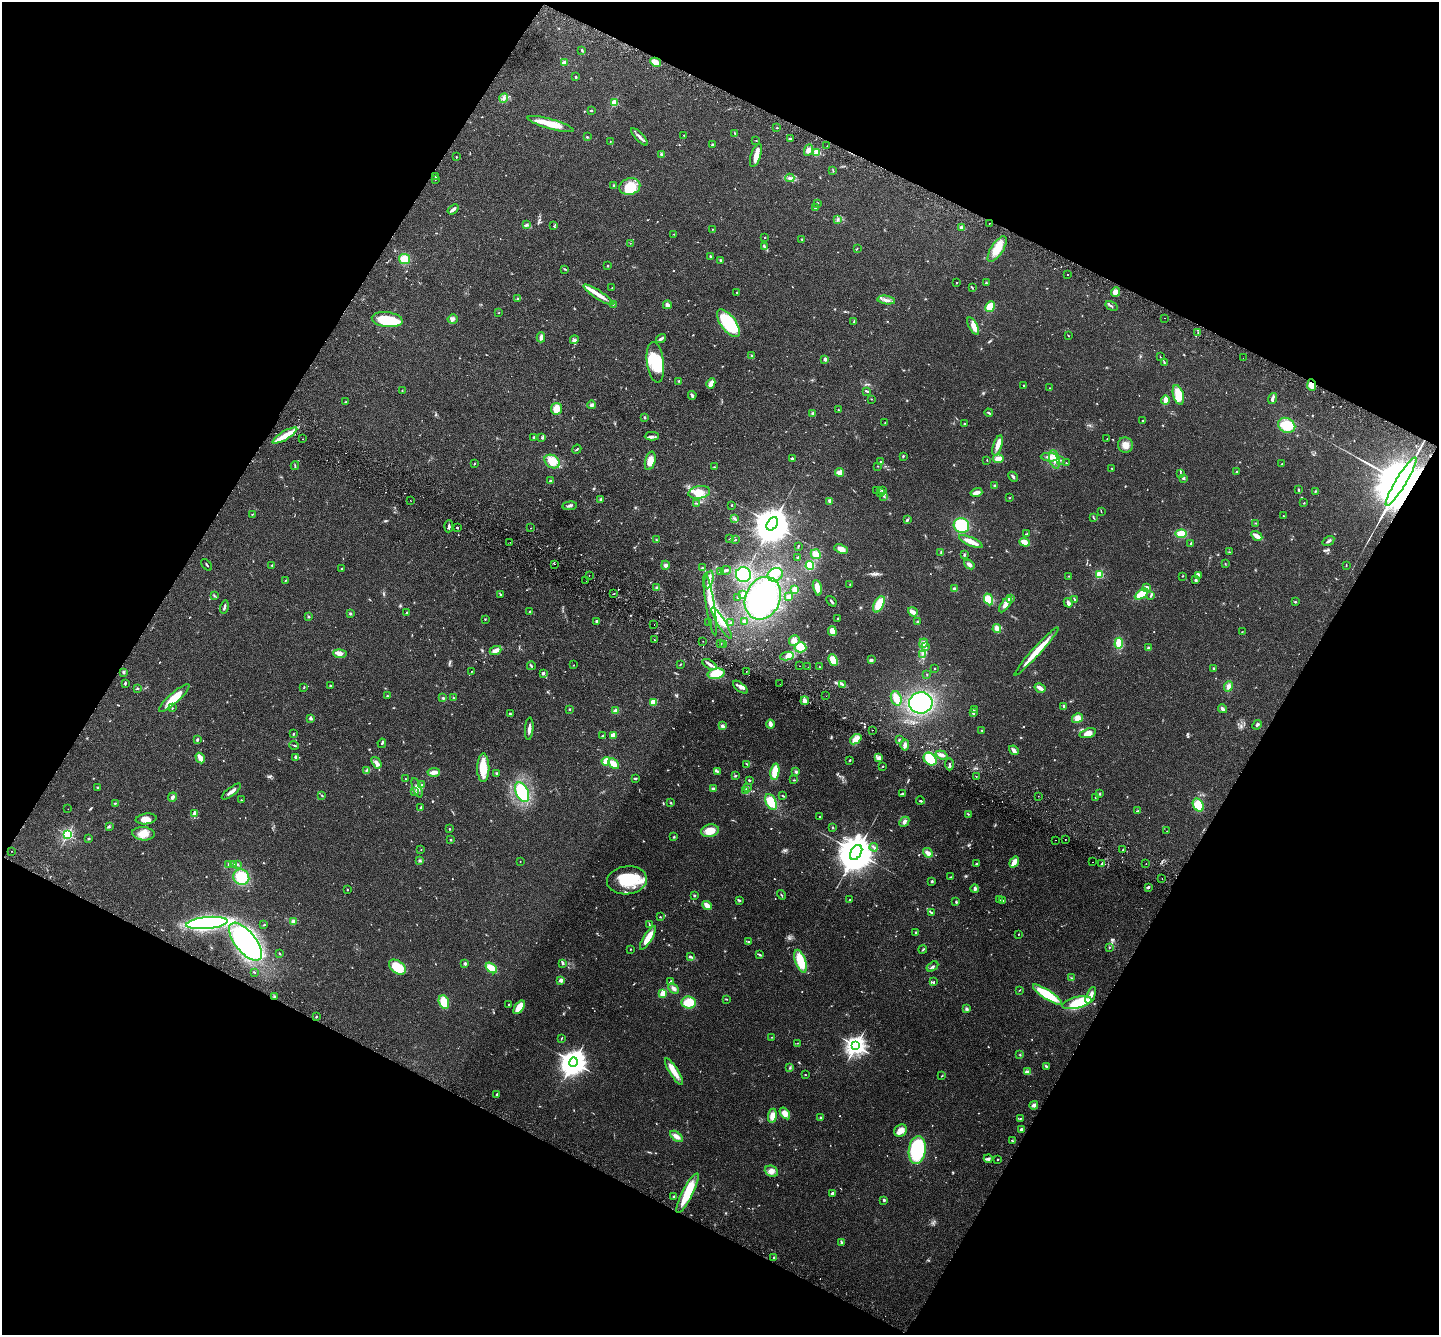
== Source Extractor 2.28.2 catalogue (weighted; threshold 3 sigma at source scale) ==
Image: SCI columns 33-5780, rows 200-5528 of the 5815 x 5864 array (HDU 1 of 3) = the unmasked area's bounding box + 8 px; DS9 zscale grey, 4 x 4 block average (1 PNG px = mean of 4 x 4 image px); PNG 1441 x 1337 px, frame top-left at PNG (2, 2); each listed source drawn as its Kron ellipse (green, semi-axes under 4 px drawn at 4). Shown black and unused: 46% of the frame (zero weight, under 2 of 3 exposures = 3% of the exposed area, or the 3 px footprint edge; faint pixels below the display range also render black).
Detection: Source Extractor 2.28.2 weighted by HDU 2 'WHT'. Background 0.114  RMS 0.0095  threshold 0.0427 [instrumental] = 3 sigma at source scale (4.5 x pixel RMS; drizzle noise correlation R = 1.50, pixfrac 1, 0.05/0.05 arcsec/px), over >= 5 px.
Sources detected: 855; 9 too faint to see at this stretch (4 x 4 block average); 10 inside a brighter object's white glare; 7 cosmic-ray / hot-pixel residue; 4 long thin detections or spike segments (spike, bleed or trail) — neither listed nor drawn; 14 coinciding with a brighter row at this scale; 52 inside a brighter listed object's ellipse — not listed separately; of the other 759, all 500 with FLUX_AUTO >= 2.59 (the completeness limit of this list) listed and drawn (259 fainter detections not listed), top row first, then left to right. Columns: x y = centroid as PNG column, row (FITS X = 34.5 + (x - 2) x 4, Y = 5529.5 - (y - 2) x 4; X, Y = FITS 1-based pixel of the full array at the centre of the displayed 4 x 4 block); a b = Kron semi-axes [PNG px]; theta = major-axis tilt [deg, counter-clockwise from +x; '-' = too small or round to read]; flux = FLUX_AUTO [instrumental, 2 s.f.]
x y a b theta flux
582 50 3 2 - 5.5
656 62 5 3 - 74
564 63 2 2 - 140
576 77 2 2 - 5.4
504 98 5 3 - 13
614 103 2 2 - 270
591 110 2 2 - 7.8
551 124 24 5 -16 110
777 128 3 2 - 3
735 134 3 2 - 4.4
684 135 2 2 - 3.2
587 137 3 2 - 5
639 137 11 3 -47 19
790 139 3 2 - 4.9
610 141 2 2 - 2.7
756 141 2 2 - 2.6
712 145 3 2 - 7.7
827 146 2 2 - 6.3
808 150 6 3 67 24
816 152 2 2 - 110
661 154 3 3 - 9.6
756 155 12 5 72 43
456 157 2 2 - 8.7
833 170 4 2 - 2.9
436 177 2 2 - 3.6
790 178 4 2 - 9.9
435 179 2 2 - 3.6
614 185 3 2 - 3.9
630 186 10 8 14 180
817 203 3 2 - 3.7
815 207 3 2 - 9.5
453 209 6 2 37 19
838 219 2 2 - 2.7
989 223 2 2 - 5.5
526 224 3 2 - 7.3
554 226 2 2 - 2.9
962 227 4 3 - 9.5
712 229 2 2 - 2.6
674 234 2 2 - 3.6
765 237 2 2 - 6.1
802 239 2 2 - 3.3
630 243 2 2 - 2.6
764 246 4 2 - 7.7
857 248 2 2 - 2.8
997 249 15 6 57 89
711 257 3 2 - 13
405 259 5 5 - 95
721 260 2 2 - 9.6
607 265 2 2 - 2.7
565 269 3 2 - 4.4
1067 274 2 2 - 3.2
957 282 2 2 - 4.5
986 283 3 2 - 4.8
612 288 2 2 - 2.9
972 288 3 2 - 4.4
737 292 2 2 - 3.3
1116 292 5 4 - 41
598 295 17 4 -33 57
518 299 4 2 - 3.9
886 300 9 2 -9 19
613 304 2 2 - 3.3
667 305 4 3 - 20
1111 306 6 2 -33 7.6
990 307 5 4 - 79
498 313 3 2 - 2.7
1165 318 2 2 - 2.9
453 319 5 4 - 13
387 320 15 7 -7 230
854 322 3 2 - 4.8
728 323 16 7 -53 440
973 326 9 4 -62 44
1198 332 2 2 - 3.5
1068 335 3 2 - 2.7
541 337 5 3 - 19
661 339 5 2 - 18
574 340 4 2 - 5.6
752 356 3 2 - 4.3
1160 357 2 2 - 3.6
1243 358 2 2 - 3
825 359 3 2 - 15
655 362 20 8 -82 200
1164 362 3 2 - 5.5
679 381 2 2 - 3.5
711 383 5 2 - 50
1312 385 6 4 -85 43
1024 386 3 2 - 4
1050 388 2 2 - 3.4
402 391 2 2 - 3
867 391 3 2 - 7.9
692 395 4 2 - 15
1178 395 10 5 -74 120
1272 398 6 3 68 13
871 399 2 2 - 3.3
1165 400 4 3 - 40
346 402 2 2 - 3.6
591 405 4 3 - 12
556 409 6 5 - 64
839 410 2 2 - 3.7
989 413 4 2 - 6.4
813 414 3 3 - 11
644 417 3 2 - 4.8
1143 420 2 2 - 2.7
885 422 2 2 - 2.6
964 424 2 2 - 8
1287 425 9 7 -29 170
285 435 14 4 31 85
652 436 7 2 2 11
534 437 3 2 - 5
542 438 2 2 - 2.7
303 439 2 2 - 3.4
1107 439 3 2 - 3
998 445 10 3 71 50
1125 445 8 7 - 41
577 449 5 2 - 4.9
903 456 3 2 - 4.8
1049 457 8 3 -6 31
792 459 3 2 - 9.2
998 459 5 4 - 43
1055 459 9 5 -75 43
987 460 3 2 - 2.7
1060 460 3 2 - 3.6
650 461 9 5 75 61
880 461 2 2 - 8.7
552 462 8 6 -33 110
475 463 2 2 - 3.6
1066 463 2 2 - 6.4
1282 464 2 2 - 4
295 466 4 2 - 5.8
878 466 2 2 - 2.6
714 467 3 2 - 3.1
1112 469 3 2 - 3.7
839 472 4 3 - 50
1236 472 3 2 - 4.8
1180 474 4 2 - 4.6
1013 477 5 2 - 9.9
1183 478 3 2 - 7
550 481 4 2 - 9.3
1401 482 28 5 59 110000
994 485 2 2 - 21
882 490 4 2 - 9.4
1299 490 3 2 - 6.4
877 491 3 2 - 4.3
1315 491 3 2 - 4.7
699 492 11 6 10 83
880 492 3 2 - 6.2
976 492 6 3 15 37
884 496 2 2 - 3.4
1010 498 2 2 - 3.4
601 499 3 3 - 7.6
410 500 2 2 - 5.6
830 501 4 2 - 17
696 503 3 2 - 3.8
1304 503 2 2 - 3.1
732 505 3 2 - 3.2
570 506 7 2 6 11
1101 511 3 2 - 2.8
252 514 2 2 - 3.1
1284 516 2 2 - 4
1093 517 4 2 - 4.7
734 518 3 2 - 4.4
907 520 3 3 - 7.2
1255 523 2 2 - 3.5
772 524 7 5 55 20000
961 525 8 7 - 200
449 526 6 2 84 8.9
457 527 2 2 - 5.7
531 528 2 2 - 30
1027 534 3 2 - 9
1181 534 5 4 - 89
1257 536 6 2 -31 53
730 539 4 2 - 4.6
656 540 2 2 - 3.5
735 540 3 2 - 4.1
1328 541 6 2 33 12
510 542 2 2 - 4.1
971 542 13 3 -24 63
1025 542 5 3 - 53
1191 543 2 2 - 10
798 546 3 2 - 3.8
841 549 7 4 -20 37
1229 552 2 2 - 2.7
941 553 3 2 - 4
816 554 5 4 - 39
964 555 3 2 - 6.5
798 557 2 2 - 4.3
555 564 2 2 - 5.1
969 564 5 3 - 17
1225 564 2 2 - 2.8
207 565 7 2 -48 5.1
272 565 3 2 - 3.4
665 565 4 4 - 14
810 565 4 4 - 100
1346 565 3 2 - 4.3
342 568 2 2 - 3.3
702 568 3 2 - 4.9
726 570 5 2 - 18
720 572 4 2 - 6.7
589 575 2 2 - 4.5
743 575 7 7 - 280
775 575 8 6 24 43
1099 575 2 2 - 420
1198 575 4 3 - 9.7
1069 576 2 2 - 2.9
1182 576 2 2 - 3.4
709 579 9 4 75 29
1195 579 2 2 - 5.3
285 581 3 2 - 5.8
586 581 2 2 - 4.3
850 584 2 2 - 3.3
1147 587 3 2 - 16
657 588 4 3 - 11
817 588 8 4 -75 49
795 589 3 3 - 51
954 589 3 2 - 16
614 594 3 2 - 3.2
1142 594 7 4 32 120
500 595 2 2 - 5.9
743 595 3 2 - 33
214 596 3 2 - 4.5
1151 596 3 2 - 6.7
737 597 2 2 - 2.6
789 597 2 2 - 29
763 598 22 17 66 660
1010 598 2 2 - 61
989 599 6 4 -66 72
1075 599 4 2 - 4
831 601 6 2 -50 8
1295 602 2 2 - 4.7
1068 603 5 3 - 19
710 604 31 4 -81 75
879 604 9 5 62 110
1005 604 9 3 54 31
224 607 7 2 75 14
530 611 3 2 - 3.8
407 612 3 2 - 5
913 612 5 3 - 39
350 613 3 2 - 5.5
309 617 2 2 - 3
838 618 3 2 - 3
485 619 2 2 - 3.5
597 621 3 2 - 13
744 621 2 2 - 13
709 622 2 2 - 4.8
918 622 3 3 - 7.8
721 623 18 3 -59 45
731 623 3 2 - 7.8
654 624 2 2 - 3.3
997 629 4 3 - 46
832 631 5 4 - 82
1242 632 2 2 - 2.7
654 640 2 2 - 4.5
794 640 5 5 - 30
703 641 2 2 - 4.9
923 643 5 3 - 22
1119 643 5 4 - 76
721 644 2 2 - 4.1
724 644 2 2 - 6.5
925 646 2 2 - 2.9
800 647 6 5 - 87
1149 648 3 3 - 8
495 650 6 3 24 39
1036 652 32 3 47 120
340 654 7 4 -6 26
922 654 2 2 - 3.3
787 656 7 4 10 25
833 660 6 4 -67 68
871 660 3 3 - 11
680 664 2 2 - 3.6
573 665 2 2 - 2.8
710 665 8 3 -32 20
531 666 4 2 - 6.6
799 666 2 2 - 10
808 667 2 2 - 3.1
819 667 2 2 - 4.4
1213 668 3 2 - 5.5
935 669 2 2 - 2.6
472 671 2 2 - 2.8
123 672 2 2 - 9.9
746 672 2 2 - 4.2
543 673 3 3 - 12
716 674 8 5 10 130
927 674 2 2 - 3.4
125 683 3 2 - 6
780 684 2 2 - 2.7
843 685 3 2 - 8.1
330 686 2 2 - 6.4
304 687 3 2 - 4.2
740 687 8 3 -40 26
1228 687 5 4 - 21
137 688 3 2 - 4.7
1040 688 6 3 -31 29
387 696 3 2 - 4.1
826 696 2 2 - 3.2
174 698 20 5 42 110
443 698 2 2 - 4.4
453 698 2 2 - 3.5
896 698 7 5 -70 47
805 701 4 2 - 26
653 702 3 3 - 49
921 703 12 10 2 520
1064 706 2 2 - 6.6
172 708 2 2 - 2.7
569 709 2 2 - 3.7
974 709 2 2 - 4.1
1222 709 4 3 - 16
616 711 4 3 - 29
974 713 3 2 - 7.3
510 714 2 2 - 8.4
310 718 4 3 - 8.6
1077 718 5 4 - 37
770 724 4 2 - 30
1257 725 5 2 - 10
722 726 4 3 - 10
529 729 11 2 85 23
872 730 2 2 - 2.6
982 730 2 2 - 2.9
1088 733 8 4 18 47
293 734 2 2 - 6.9
613 735 4 3 - 33
602 736 3 2 - 4.1
856 739 6 3 39 60
197 740 4 2 - 6.8
899 740 3 2 - 5
382 743 4 2 - 8.2
294 745 5 2 - 7.6
905 745 5 3 - 21
1014 750 5 3 - 22
942 755 6 3 -19 27
295 757 3 2 - 7.2
200 758 5 2 - 65
879 758 4 3 - 25
930 759 7 5 -44 130
850 760 2 2 - 7.5
606 761 4 3 - 45
376 763 6 3 -54 22
613 764 6 4 -46 58
747 764 4 2 - 5
949 764 6 2 -86 9.1
883 766 2 2 - 3.3
483 768 14 6 90 130
366 770 3 2 - 4
718 771 3 2 - 5.3
434 772 6 3 3 30
775 772 8 4 80 100
796 772 3 3 - 8.9
497 773 3 2 - 5.3
735 776 3 2 - 4.5
976 777 2 2 - 3.9
635 778 4 2 - 4.8
405 779 2 2 - 3.3
749 780 2 2 - 8.3
794 780 3 2 - 4.4
422 785 2 2 - 5.1
97 787 3 2 - 3.2
417 788 10 3 -69 27
747 788 2 2 - 4.4
713 789 3 2 - 8
231 791 12 2 37 28
746 791 2 2 - 5.2
414 792 3 2 - 6.9
522 792 10 6 -66 350
1100 793 2 2 - 6.8
902 794 4 2 - 15
322 795 3 2 - 3.6
783 796 3 2 - 3.7
1038 796 2 2 - 2.7
172 797 5 4 - 15
1095 797 2 2 - 5.5
241 800 2 2 - 3.9
920 801 4 2 - 7
771 802 8 5 -63 110
115 803 3 2 - 4
671 803 2 2 - 4.4
1198 805 7 5 -61 90
421 808 3 2 - 8.8
68 809 2 2 - 2.9
1138 811 3 2 - 3.6
195 814 2 2 - 3.2
968 814 3 2 - 3.6
819 817 2 2 - 2.6
146 819 10 5 8 36
904 822 5 3 - 16
109 827 2 2 - 3.5
833 827 2 2 - 3.2
449 829 2 2 - 4.9
710 831 9 6 13 79
1167 831 2 2 - 6.1
67 834 2 2 - 1100
143 834 11 6 -4 55
674 837 2 2 - 4.2
89 839 2 2 - 5.6
1065 839 2 2 - 6.4
451 840 2 2 - 7.1
1056 840 2 2 - 2.8
874 847 4 2 - 8.3
421 850 2 2 - 4.8
1123 850 2 2 - 4.6
11 851 2 2 - 10
856 852 8 5 59 23000
928 853 5 3 - 28
420 861 3 3 - 6.9
520 861 2 2 - 2.9
1014 862 6 3 55 57
1092 862 2 2 - 2.8
977 863 4 2 - 5.4
228 864 4 2 - 7.1
233 864 2 2 - 3.5
237 864 3 2 - 4.5
1102 864 2 2 - 4.1
1146 864 2 2 - 3.2
241 877 8 7 - 160
951 877 3 2 - 3.6
1162 878 2 2 - 2.9
627 880 20 14 6 240
932 881 3 2 - 6.3
1148 887 3 2 - 11
975 889 4 2 - 14
347 890 2 2 - 3.5
781 895 5 2 - 4.3
694 896 3 2 - 5.1
739 900 4 2 - 6.8
850 900 3 2 - 7.1
1000 900 2 2 - 3.8
1002 901 4 2 - 4.9
956 902 3 2 - 6.6
707 905 5 3 - 42
931 913 2 2 - 3
660 917 2 2 - 3.8
293 922 4 3 - 23
207 923 21 6 6 1400
649 924 3 2 - 3.5
264 925 2 2 - 4.2
916 932 2 2 - 4.5
1018 934 2 2 - 2.9
648 938 13 4 58 87
749 941 2 2 - 3.7
246 942 23 10 -51 1200
1109 948 2 2 - 3.5
630 949 2 2 - 2.7
923 950 4 2 - 4.7
279 953 2 2 - 3.8
759 954 4 2 - 6.7
690 956 4 2 - 7.3
801 961 12 5 -70 130
465 963 2 2 - 49
562 963 4 2 - 6.4
397 967 9 6 -37 140
932 967 6 2 34 9.3
491 968 6 4 -37 75
255 973 2 2 - 3.1
1072 978 2 2 - 3.2
561 980 2 2 - 130
671 981 3 2 - 6.1
933 982 3 2 - 5.2
674 988 6 3 -46 17
1019 990 2 2 - 3.6
663 993 4 3 - 55
1047 995 17 4 -33 200
1091 995 9 3 66 35
274 996 3 2 - 5.6
726 999 3 2 - 4.3
444 1002 7 5 -66 91
689 1002 7 6 - 100
1077 1003 15 6 13 270
509 1004 3 2 - 6.2
519 1007 8 4 55 97
966 1009 3 3 - 8.8
316 1016 2 2 - 3.8
772 1037 2 2 - 2.9
562 1038 4 2 - 3.5
797 1043 2 2 - 3.8
856 1046 3 3 - 3400
1020 1055 2 2 - 3.9
573 1062 5 4 - 7500
1046 1066 4 2 - 6.9
790 1068 3 2 - 5.2
674 1072 15 4 -58 61
1027 1072 4 3 - 19
805 1075 2 2 - 3
942 1076 3 2 - 2.7
497 1095 3 2 - 8.5
1034 1105 4 3 - 19
785 1113 6 4 -52 39
772 1116 7 4 82 40
821 1118 3 2 - 5.7
1020 1118 3 2 - 4.2
1021 1129 2 2 - 46
901 1131 7 5 45 45
676 1136 7 4 -39 31
1013 1141 2 2 - 3
917 1150 14 8 82 410
988 1159 4 3 - 11
998 1159 2 2 - 5.2
771 1171 7 5 -24 29
687 1193 22 5 63 180
832 1193 2 2 - 19
674 1196 3 2 - 6.4
884 1200 2 2 - 23
841 1242 3 2 - 6.3
774 1257 2 2 - 4.8
Overlapping masked pixels (flux is a lower limit): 2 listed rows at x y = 1312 385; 1401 482
Diffuse or blended objects may show on this block-average render without a row.